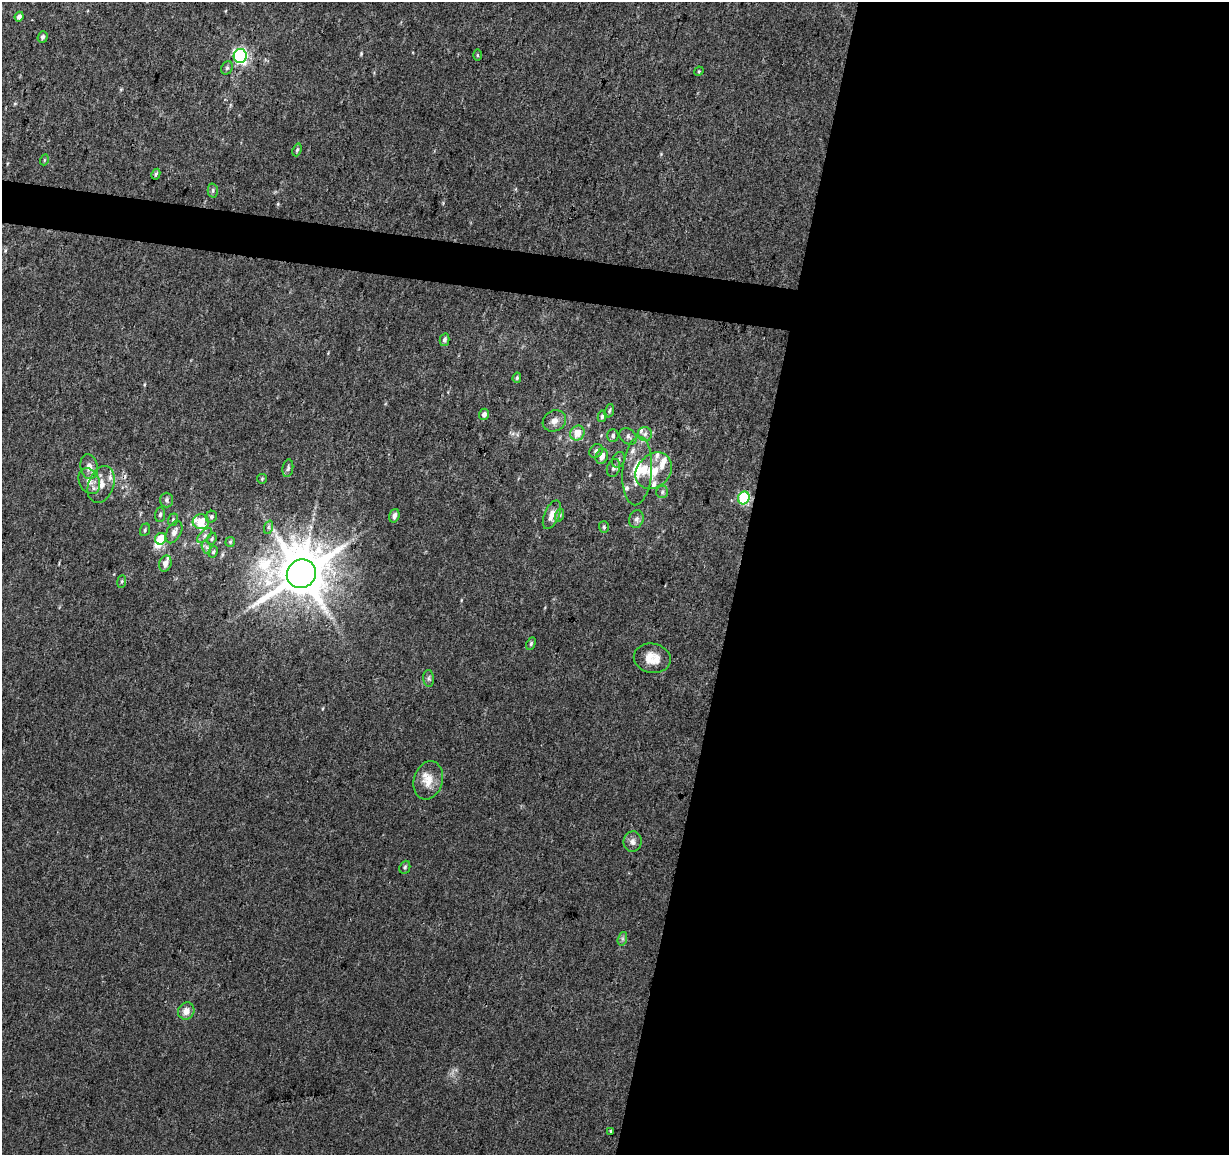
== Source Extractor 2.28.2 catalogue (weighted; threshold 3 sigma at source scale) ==
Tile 12 of 4 x 4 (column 4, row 3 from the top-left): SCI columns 3692-4918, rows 1438-2590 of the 4918 x 5121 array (HDU 1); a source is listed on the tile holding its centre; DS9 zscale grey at full resolution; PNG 1231 x 1157 px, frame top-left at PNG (2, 2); each listed source drawn as its Kron ellipse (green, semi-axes under 4 px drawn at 4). Shown black and unused: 42% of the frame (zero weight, under 3 of 4 exposures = <1% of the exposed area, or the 3 px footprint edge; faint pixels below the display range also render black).
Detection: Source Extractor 2.28.2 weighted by HDU 2 'WHT'; one run over the whole footprint, this tile lists its part. Background 0.0277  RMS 0.0038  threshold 0.0169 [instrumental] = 3 sigma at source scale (4.5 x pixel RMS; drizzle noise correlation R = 1.50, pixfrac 1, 0.0396/0.0396 arcsec/px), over >= 5 px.
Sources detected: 74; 1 inside a brighter object's white glare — neither listed nor drawn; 9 inside a brighter listed object's ellipse — not listed separately; the other 64 listed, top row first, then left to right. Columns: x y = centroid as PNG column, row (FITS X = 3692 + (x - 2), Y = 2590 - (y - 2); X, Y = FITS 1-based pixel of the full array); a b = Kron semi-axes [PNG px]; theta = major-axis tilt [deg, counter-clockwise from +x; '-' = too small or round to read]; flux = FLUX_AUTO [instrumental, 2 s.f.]
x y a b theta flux
19 17 5 4 - 1.6
43 37 6 5 - 1.1
477 55 5 3 - 0.42
240 56 7 6 - 89
227 68 7 5 68 0.82
699 71 5 4 - 0.37
297 150 6 3 70 0.63
44 160 5 3 - 0.35
156 174 5 3 - 0.56
213 190 7 5 89 0.75
444 340 6 4 75 1
517 378 5 4 - 0.56
609 411 7 4 71 0.66
484 414 6 5 - 1.4
602 416 6 4 81 0.84
554 421 12 10 29 2.4
577 433 7 6 - 5
645 434 7 7 - 1.3
613 436 6 5 - 0.91
628 436 9 7 -40 1.4
596 451 7 6 - 1.2
602 456 8 6 70 2.3
618 460 8 6 66 0.98
89 467 12 8 -82 2.8
288 468 9 5 80 0.9
613 468 9 6 70 1.4
637 471 34 14 86 11
654 471 20 16 45 8.9
262 479 5 4 - 0.44
89 481 13 10 -62 3.5
101 484 19 12 69 5.6
662 492 6 6 - 0.82
744 498 6 5 - 32
167 500 7 6 - 1.1
160 515 7 5 85 0.9
552 515 15 7 67 3.3
560 515 6 4 72 0.62
394 516 7 5 71 1.8
211 517 6 5 - 0.8
636 519 9 7 72 1.4
173 520 6 5 - 0.68
201 522 8 7 - 9.2
269 527 7 4 71 0.67
604 527 6 5 - 0.63
145 530 6 4 70 0.6
174 532 12 7 62 2
205 535 9 5 46 1.2
161 539 6 5 - 8.5
212 539 6 4 69 0.57
230 542 5 5 - 0.49
206 547 7 4 -71 0.87
213 552 6 4 63 0.56
165 563 8 6 71 2.2
301 574 15 14 - 2200
122 581 6 4 83 0.51
531 644 7 4 64 0.65
652 658 18 14 -11 5.8
429 679 8 5 -84 0.95
428 780 19 14 73 5.9
632 841 10 9 - 1.8
405 867 6 5 - 0.71
622 939 7 4 72 0.83
186 1011 9 8 - 3.1
611 1131 3 3 - 1.7
Overlapping masked pixels (flux is a lower limit): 1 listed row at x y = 101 484